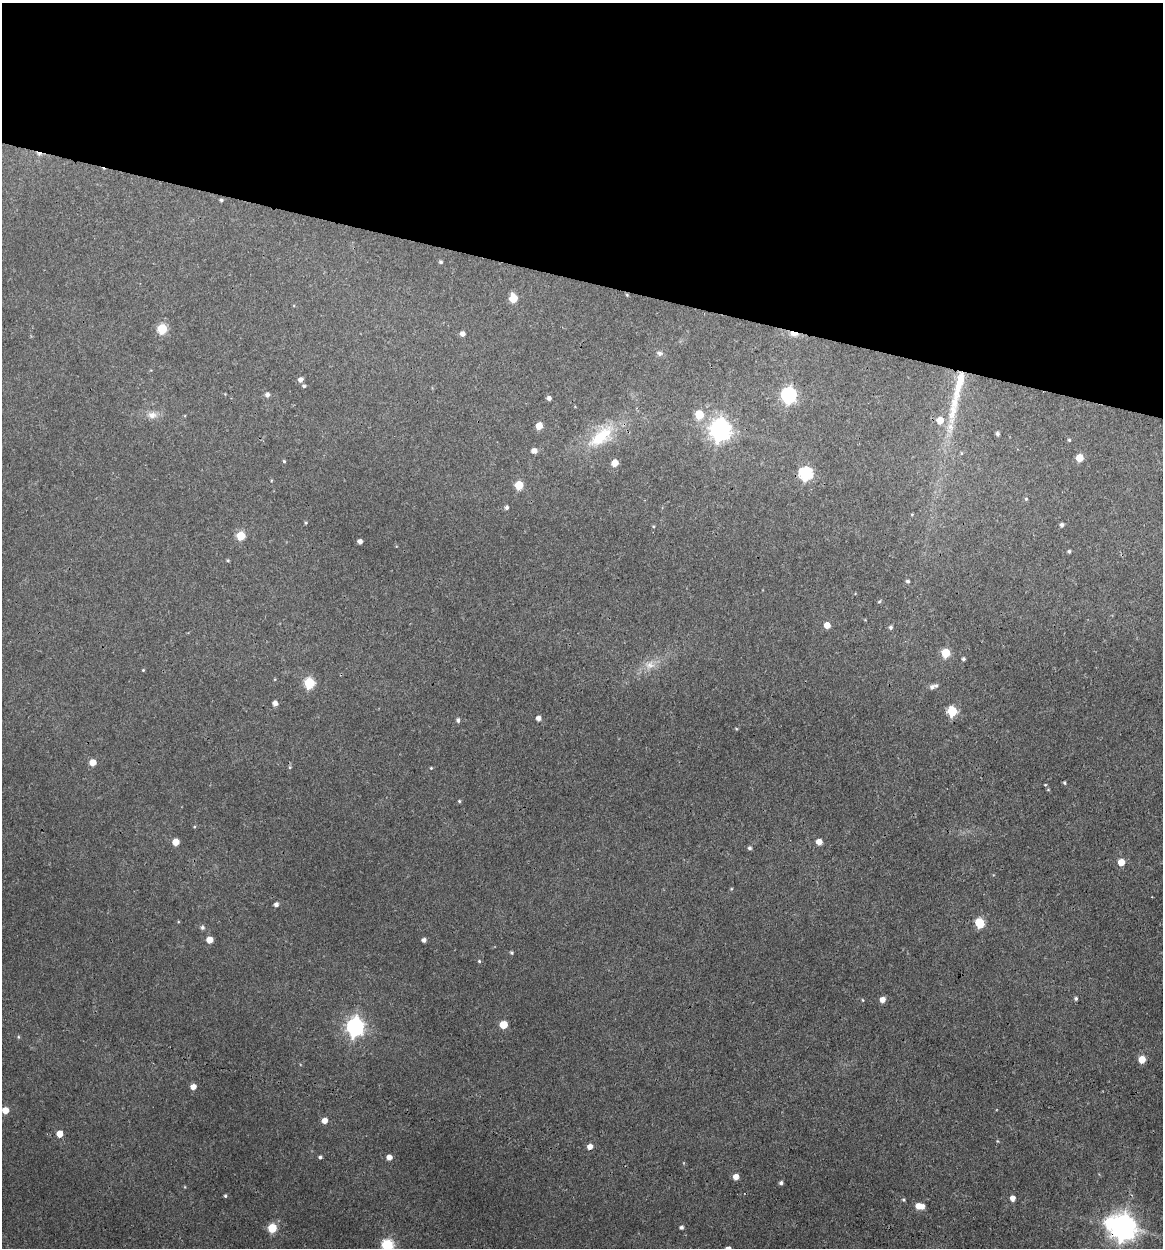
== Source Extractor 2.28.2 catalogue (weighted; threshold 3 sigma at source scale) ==
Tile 2 of 4 x 4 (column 2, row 1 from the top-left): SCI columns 1403-2563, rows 3742-4987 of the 5007 x 4987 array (HDU 1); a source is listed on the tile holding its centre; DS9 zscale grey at full resolution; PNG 1165 x 1250 px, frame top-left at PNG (2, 3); no overlay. Shown black and unused: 22% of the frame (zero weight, under 3 of 4 exposures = <1% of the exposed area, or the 3 px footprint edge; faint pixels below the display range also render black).
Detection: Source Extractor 2.28.2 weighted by HDU 2 'WHT'; one run over the whole footprint, this tile lists its part. Background 0.118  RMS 0.0043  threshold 0.0193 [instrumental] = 3 sigma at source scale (4.5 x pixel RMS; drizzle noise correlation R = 1.50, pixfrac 1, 0.05/0.05 arcsec/px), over >= 5 px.
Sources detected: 97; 1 inside a brighter object's white glare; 1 cosmic-ray / hot-pixel residue — not listed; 2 inside a brighter listed object's ellipse — not listed separately; the other 93 listed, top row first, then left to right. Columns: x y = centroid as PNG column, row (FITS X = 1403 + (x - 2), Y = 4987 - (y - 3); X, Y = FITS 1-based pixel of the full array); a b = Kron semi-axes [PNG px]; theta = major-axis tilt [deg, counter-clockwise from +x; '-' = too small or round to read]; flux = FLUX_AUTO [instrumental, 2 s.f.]
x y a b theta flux
221 200 4 4 - 0.67
441 262 5 4 - 0.6
627 295 4 3 - 0.42
513 298 6 5 - 12
162 329 6 5 - 24
462 334 5 5 - 2
794 334 11 6 -15 2.6
660 353 7 6 - 1.2
300 380 5 5 - 1.8
959 385 54 10 75 17
304 386 4 4 - 0.71
267 395 5 5 - 1.5
789 395 7 6 - 100
549 398 5 4 - 1.5
699 414 5 5 - 13
152 415 12 9 -4 2.9
940 420 6 6 - 5.7
539 426 5 5 - 5.9
720 430 8 7 - 280
997 434 4 4 - 1
601 437 40 17 40 19
1069 440 4 4 - 0.49
534 451 6 5 - 2.4
961 453 5 4 - 0.44
1079 458 5 5 - 8.6
284 461 4 3 - 0.49
615 463 5 5 - 6
806 473 6 6 - 61
519 485 5 5 - 15
1026 499 5 4 - 0.55
506 507 5 5 - 0.94
912 514 5 3 - 0.39
306 523 4 3 - 0.43
1062 525 4 4 - 1.2
241 536 5 5 - 16
360 541 4 4 - 1.9
1069 551 4 4 - 0.68
228 560 4 3 - 0.52
908 581 4 4 - 0.82
879 602 5 3 - 0.49
827 625 5 5 - 5.4
890 627 5 5 - 0.96
946 653 5 5 - 16
963 659 4 4 - 0.83
650 665 13 11 26 4.1
143 670 4 4 - 0.36
309 683 6 5 - 29
932 687 6 6 - 1.4
275 703 4 4 - 2.1
952 711 6 5 - 22
538 718 5 4 - 2.1
458 720 5 5 - 1
93 762 5 5 - 4.7
290 767 5 3 - 0.5
431 768 4 3 - 0.38
1064 783 4 4 - 0.55
1045 785 4 3 - 0.36
459 801 4 4 - 0.51
194 827 4 3 - 0.42
176 842 5 5 - 6
819 842 5 5 - 4
749 848 5 5 - 0.87
1121 862 5 5 - 6.2
276 904 5 4 - 1.4
979 923 6 5 - 20
202 927 6 5 - 0.99
210 940 5 5 - 5.9
424 940 4 4 - 1.5
512 953 4 4 - 0.62
479 961 4 4 - 0.48
1076 998 4 4 - 0.79
882 1000 5 5 - 3.4
503 1025 6 6 - 7.6
355 1027 8 7 - 180
18 1037 5 3 - 0.46
1142 1059 5 5 - 7.5
193 1087 5 4 - 3.1
5 1110 5 5 - 5.7
324 1121 5 5 - 3.7
60 1134 5 5 - 5.6
590 1147 5 5 - 2.8
320 1157 4 4 - 0.84
389 1157 5 5 - 3
736 1177 5 5 - 3.3
781 1183 5 4 - 1.1
225 1196 4 3 - 0.61
1012 1198 5 4 - 2.9
903 1200 4 3 - 0.53
920 1206 8 5 -10 6
681 1227 4 4 - 1
272 1228 5 5 - 17
1124 1228 9 8 - 480
387 1245 6 6 - 44
Overlapping masked pixels (flux is a lower limit): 3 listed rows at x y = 794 334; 959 385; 1124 1228
Isophote crosses this tile's border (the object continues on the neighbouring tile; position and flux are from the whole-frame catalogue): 1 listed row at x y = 387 1245